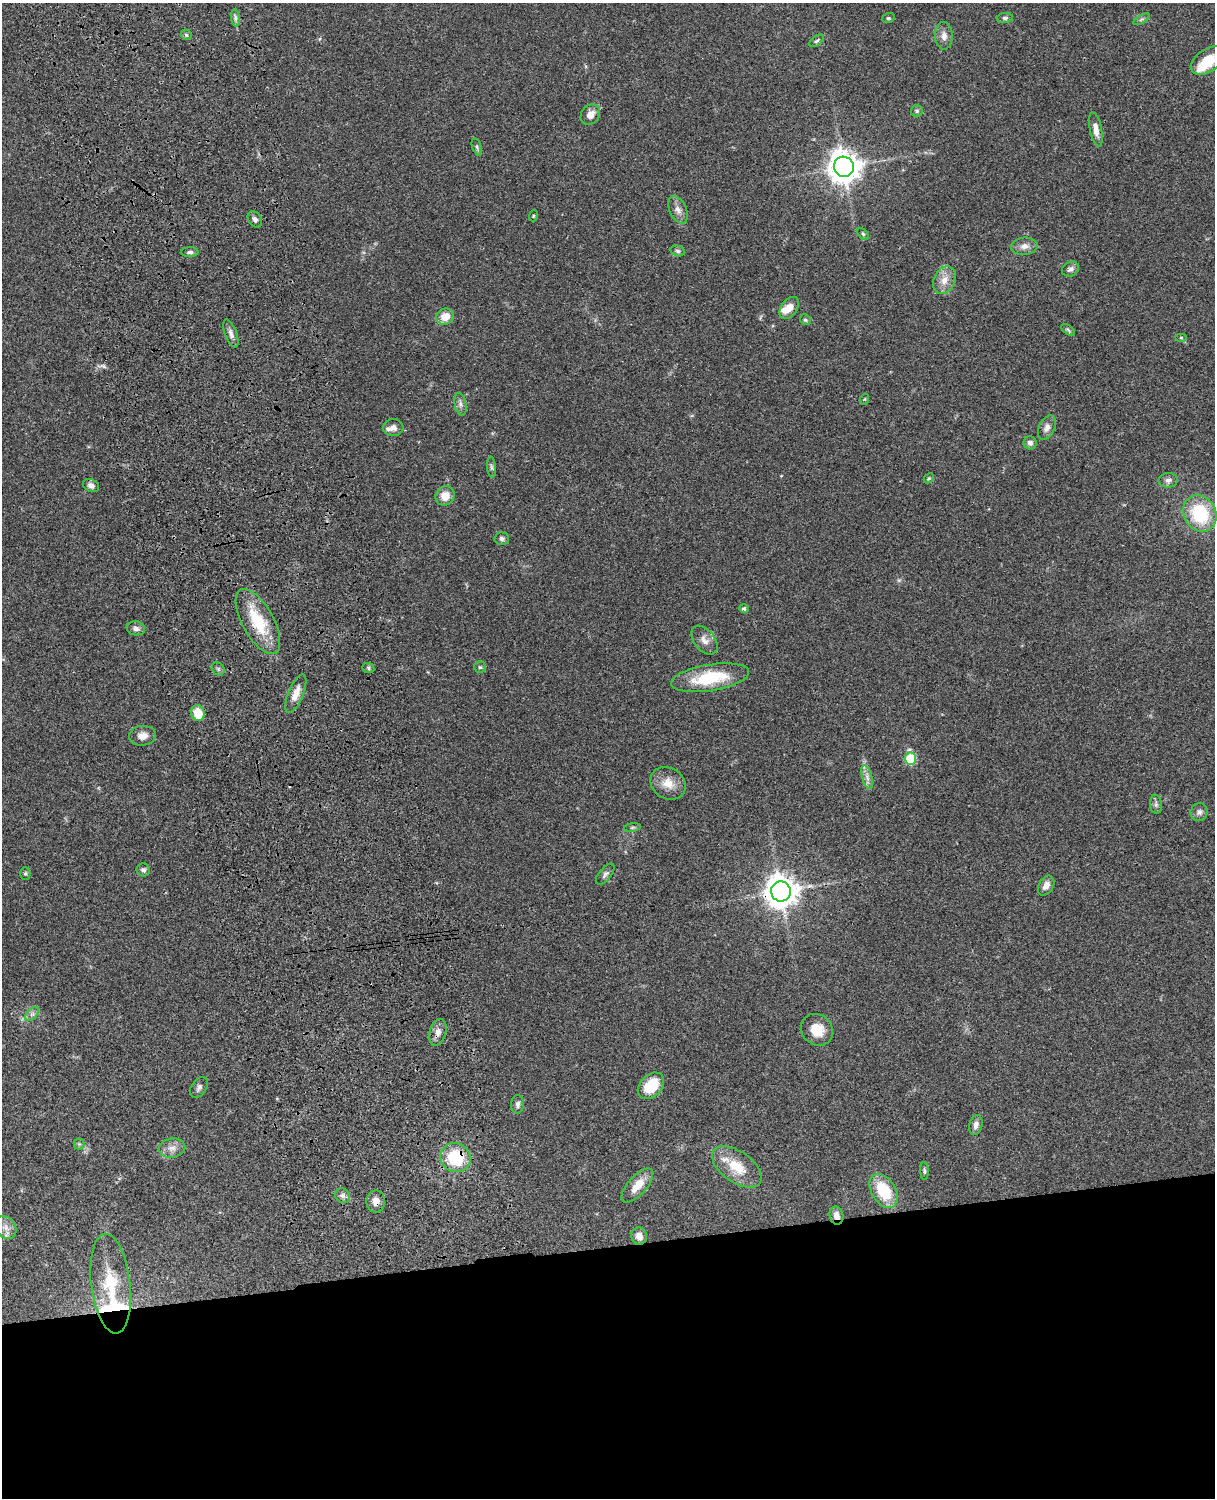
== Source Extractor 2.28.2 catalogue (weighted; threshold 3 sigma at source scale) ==
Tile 11 of 4 x 3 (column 3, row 3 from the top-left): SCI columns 2545-3757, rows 277-1772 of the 5087 x 4926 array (HDU 1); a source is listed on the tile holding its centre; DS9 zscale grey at full resolution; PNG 1217 x 1500 px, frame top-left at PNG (2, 3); each listed source drawn as its Kron ellipse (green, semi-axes under 4 px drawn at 4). Shown black and unused: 17% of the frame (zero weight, under 3 of 4 exposures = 6% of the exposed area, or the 3 px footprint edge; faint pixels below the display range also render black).
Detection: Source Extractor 2.28.2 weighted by HDU 2 'WHT'; one run over the whole footprint, this tile lists its part. Background 0.0762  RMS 0.0058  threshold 0.0259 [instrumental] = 3 sigma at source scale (4.5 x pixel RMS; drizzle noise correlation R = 1.50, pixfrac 1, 0.05/0.05 arcsec/px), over >= 5 px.
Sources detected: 86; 4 inside a brighter listed object's ellipse — not listed separately; the other 82 listed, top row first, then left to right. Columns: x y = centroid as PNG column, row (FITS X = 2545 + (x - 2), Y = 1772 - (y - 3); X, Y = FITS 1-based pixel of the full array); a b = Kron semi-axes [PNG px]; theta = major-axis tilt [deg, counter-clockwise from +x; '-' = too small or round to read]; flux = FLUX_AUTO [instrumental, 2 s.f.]
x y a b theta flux
235 18 9 4 -82 1.5
888 18 6 5 - 0.86
1005 18 8 5 6 1.2
1141 19 9 4 31 1.2
186 35 6 4 -47 0.86
944 36 14 8 -89 3.6
817 41 8 4 37 1.1
1208 60 19 11 33 15
917 111 6 6 - 1
590 115 11 9 50 4.6
1096 130 17 6 -79 4.5
477 147 9 4 -72 1.2
844 167 10 10 - 850
678 210 14 8 -65 3.5
533 216 5 3 - 0.56
255 219 9 6 -55 2
863 234 7 4 -45 0.89
1024 246 13 8 7 3.7
678 251 7 5 -17 1.2
190 252 8 5 0 1.4
1071 269 9 7 28 2.4
944 280 14 10 63 6
789 308 12 8 54 5.6
445 317 9 8 - 7.9
805 320 6 5 - 0.97
1068 330 8 4 -38 0.93
231 334 15 6 -69 2.5
1181 337 6 4 0 0.68
865 399 5 3 - 0.5
460 404 11 5 -79 2.2
393 427 10 8 4 3
1047 428 13 8 64 3.3
1030 443 7 6 - 2
491 467 10 4 -85 1.4
929 478 6 4 44 0.77
1168 480 10 7 3 2.4
91 485 8 6 -27 2.3
445 496 10 9 - 6.9
1200 514 19 16 -60 33
502 539 7 6 - 1.4
744 609 5 4 - 1.2
258 621 36 15 -61 24
136 628 9 7 -11 2.2
704 640 17 10 -50 4.3
480 667 6 5 - 1
368 668 6 5 - 1.1
218 669 7 6 - 1.2
710 678 39 13 9 28
296 694 20 7 67 6.3
198 713 8 6 -70 12
143 736 13 10 6 4.6
910 759 6 5 - 34
867 777 12 5 -75 2.7
668 783 18 15 -32 8.4
1156 804 9 6 -83 1.7
1199 812 9 8 - 2.1
632 827 8 4 9 0.94
143 870 7 6 - 1.6
25 873 6 5 - 0.89
605 874 12 6 51 1.9
1046 886 10 7 60 3.8
781 891 10 10 - 880
32 1014 8 5 44 1.6
817 1030 17 15 -42 10
438 1032 14 8 74 3.4
651 1086 15 10 46 17
199 1087 11 7 55 2.1
518 1104 9 6 87 1.9
976 1125 10 6 75 3
79 1144 5 5 - 0.82
172 1148 13 9 9 4.2
455 1158 15 14 - 26
737 1167 28 15 -35 16
924 1171 9 4 -87 1
637 1186 21 9 48 8.8
884 1191 19 12 -59 24
343 1196 8 7 - 1.9
376 1201 11 9 -89 4.3
836 1216 9 7 -76 3.6
6 1227 12 9 -49 4.4
639 1236 8 8 - 4
111 1284 50 19 -83 29
Overlapping masked pixels (flux is a lower limit): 7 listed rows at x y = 258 621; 198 713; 781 891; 438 1032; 455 1158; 376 1201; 836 1216
Isophote crosses this tile's border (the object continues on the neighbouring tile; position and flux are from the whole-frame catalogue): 1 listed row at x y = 1208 60